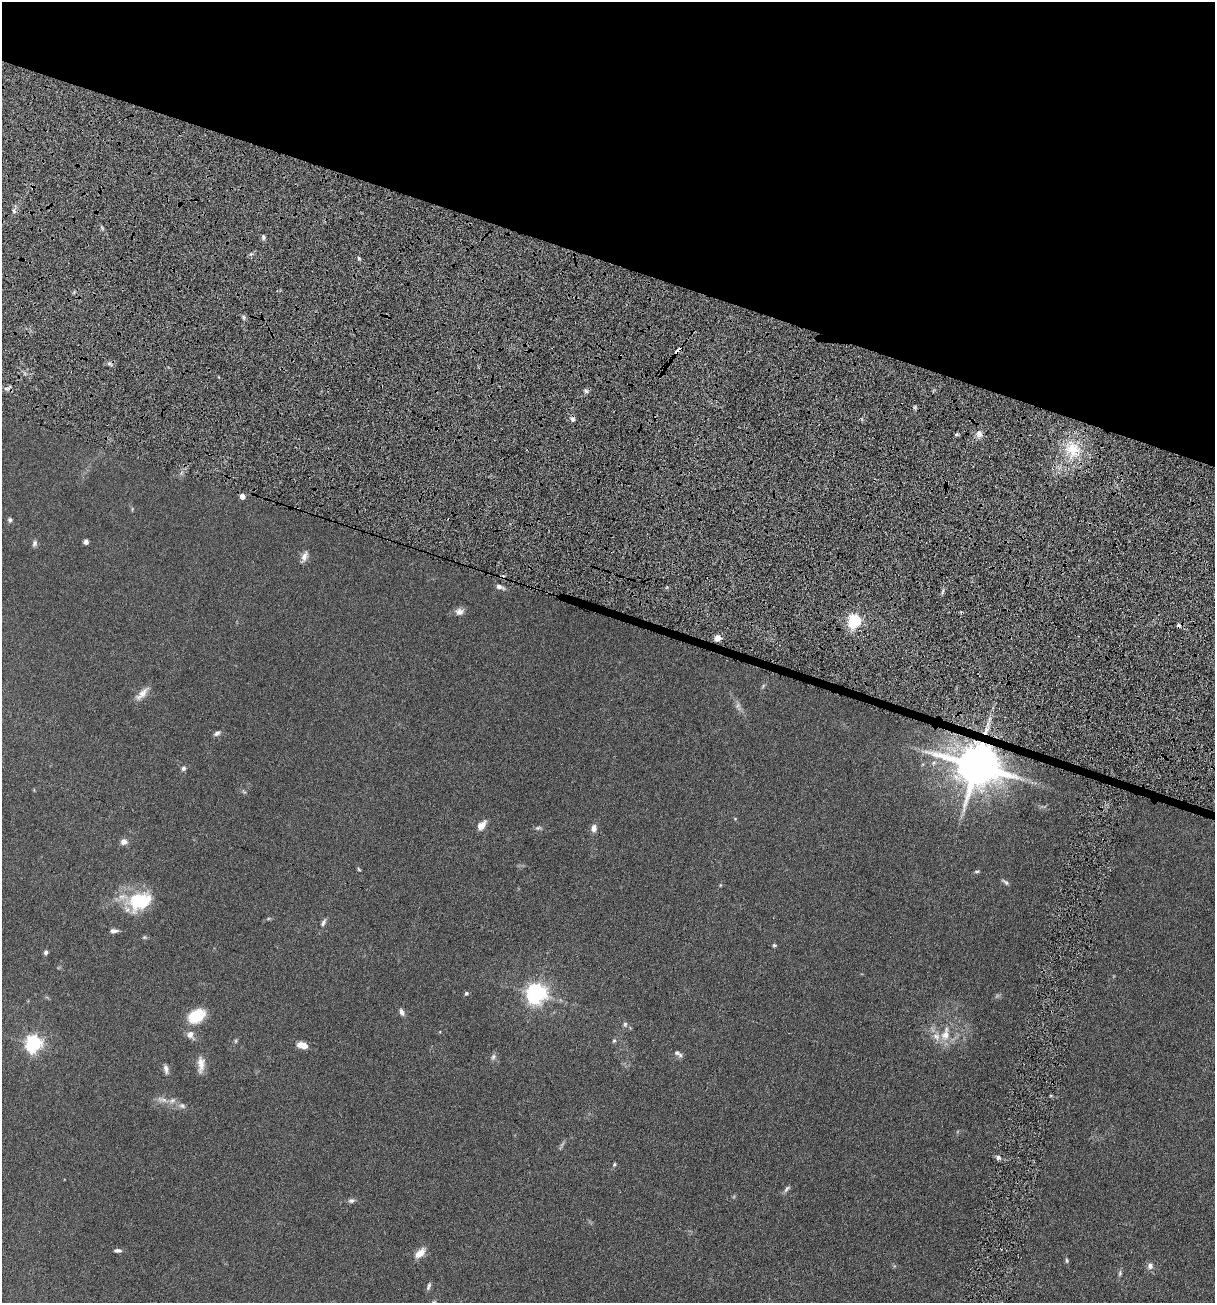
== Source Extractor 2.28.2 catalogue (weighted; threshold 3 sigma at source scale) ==
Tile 2 of 4 x 4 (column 2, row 1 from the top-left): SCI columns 1994-3206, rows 4209-5509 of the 5918 x 5679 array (HDU 1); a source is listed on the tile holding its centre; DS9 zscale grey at full resolution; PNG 1217 x 1305 px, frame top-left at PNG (2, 2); no overlay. Shown black and unused: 21% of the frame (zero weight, under 4 of 7 exposures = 19% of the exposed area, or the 3 px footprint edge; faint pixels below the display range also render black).
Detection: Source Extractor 2.28.2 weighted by HDU 2 'WHT'; one run over the whole footprint, this tile lists its part. Background 0.111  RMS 0.0057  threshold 0.0234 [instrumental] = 3 sigma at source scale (4.09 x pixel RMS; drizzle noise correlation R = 1.36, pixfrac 0.8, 0.05/0.05 arcsec/px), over >= 5 px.
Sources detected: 70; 1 too faint to see at this stretch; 1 cosmic-ray / hot-pixel residue — not listed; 1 inside a brighter listed object's ellipse — not listed separately; the other 67 listed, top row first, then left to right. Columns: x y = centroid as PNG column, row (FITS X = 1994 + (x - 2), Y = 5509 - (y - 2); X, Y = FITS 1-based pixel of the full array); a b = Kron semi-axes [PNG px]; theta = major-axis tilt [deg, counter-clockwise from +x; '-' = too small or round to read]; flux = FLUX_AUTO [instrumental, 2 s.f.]
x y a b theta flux
14 211 6 4 -48 0.96
263 237 7 3 -82 1
359 258 5 3 - 0.75
243 317 6 4 -71 0.93
678 350 8 4 42 4.5
109 363 6 4 -19 1.2
7 388 7 4 18 1.3
586 391 6 4 -45 1
572 419 7 5 81 1.5
956 434 6 3 20 0.87
979 434 9 7 -53 2.5
1073 449 21 17 -68 16
242 496 4 4 - 4.1
10 520 6 5 - 1.1
86 542 5 4 - 1.8
34 543 9 6 76 1.4
304 557 15 7 68 2.7
499 587 10 5 -23 2.2
459 612 11 8 5 2.8
854 621 7 5 52 84
717 638 5 4 - 7.1
763 686 8 3 59 0.75
142 694 22 8 46 4.3
738 706 12 6 -76 2.1
217 733 9 5 35 1.5
976 765 14 11 -15 2100
183 768 6 5 - 1.3
735 818 5 3 - 0.43
481 825 12 7 50 4
538 828 9 5 13 1.1
594 828 8 6 76 3.1
124 842 8 7 - 2.5
359 869 5 4 - 0.6
977 871 8 3 5 0.68
1005 882 11 4 -38 1.1
139 901 28 20 22 28
323 922 10 5 61 1.5
114 931 10 5 0 1.7
144 937 7 5 20 0.76
774 945 5 4 - 0.68
46 952 6 5 - 1.1
466 993 5 5 - 0.94
536 993 7 7 - 290
402 1012 9 5 -65 1.9
196 1016 20 14 30 14
625 1024 7 6 - 1.2
945 1034 22 11 76 7.9
190 1035 12 9 -55 3.1
614 1041 6 5 - 0.75
33 1044 6 6 - 170
302 1045 12 7 -12 4.4
677 1053 11 6 -30 1.7
493 1057 10 6 67 1.4
201 1064 22 8 88 4.6
166 1069 11 6 -77 2.1
163 1100 17 6 -9 3.5
182 1106 9 7 -27 1.8
998 1157 6 5 - 1.2
614 1164 5 4 - 0.6
787 1189 11 5 49 1.3
351 1200 9 6 12 1.4
118 1250 10 5 -1 1.4
420 1253 14 7 43 5.2
1067 1260 7 5 -86 0.8
1150 1266 9 8 - 2.2
1120 1273 8 5 81 1.1
429 1286 11 4 70 1.2
Overlapping masked pixels (flux is a lower limit): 2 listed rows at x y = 678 350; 976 765